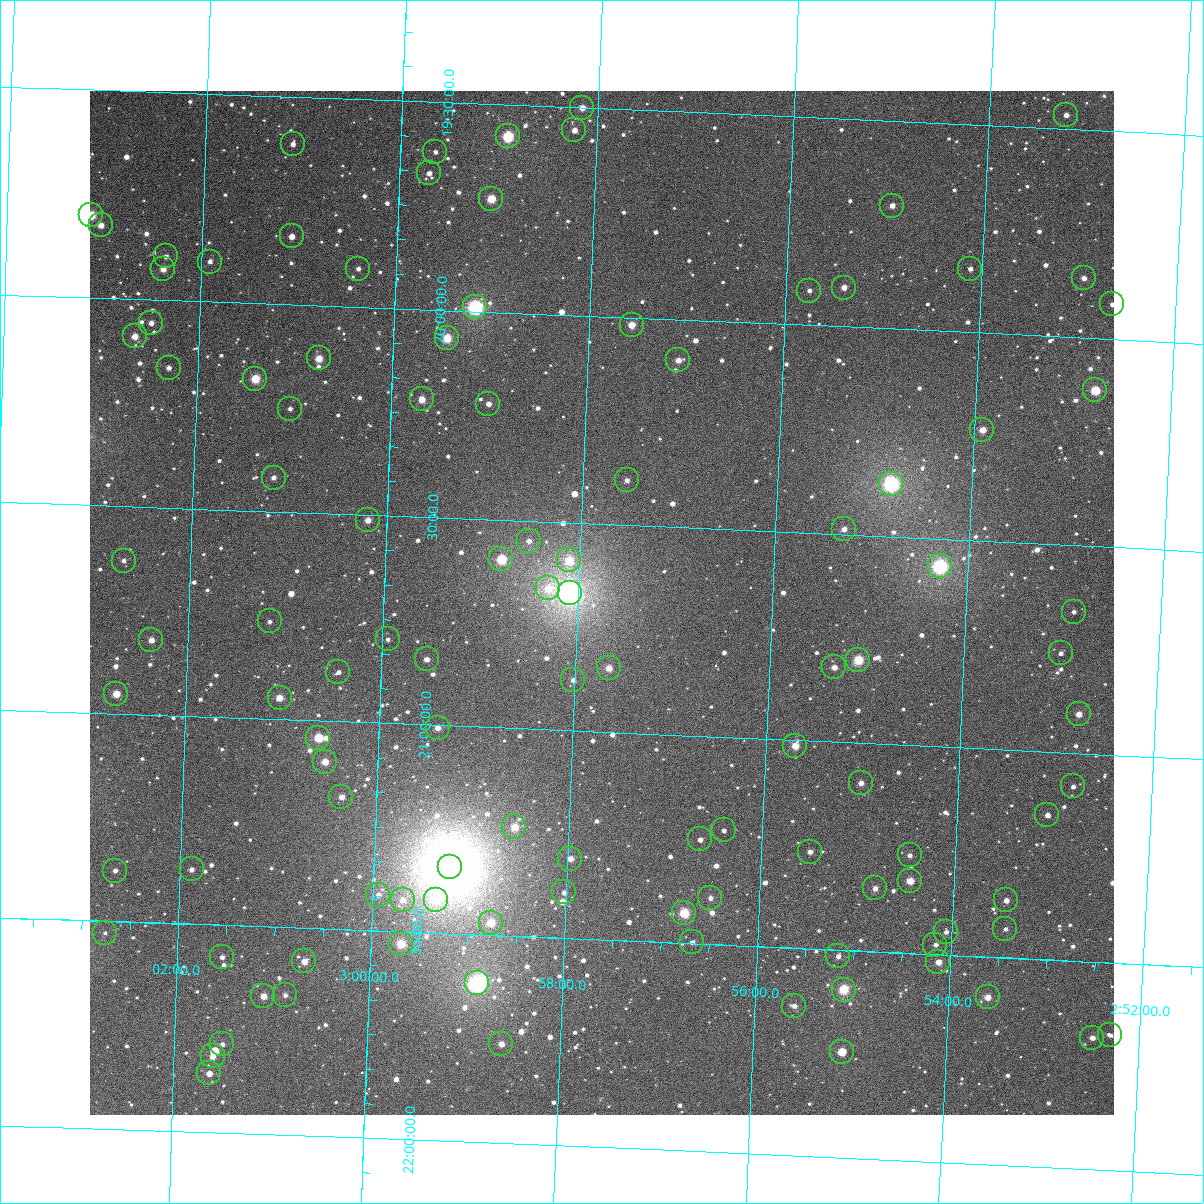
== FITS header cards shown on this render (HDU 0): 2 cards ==
NAXIS1  =                 1024
NAXIS2  =                 1024

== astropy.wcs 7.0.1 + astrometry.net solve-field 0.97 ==
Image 1024 x 1024 px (HDU 0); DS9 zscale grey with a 90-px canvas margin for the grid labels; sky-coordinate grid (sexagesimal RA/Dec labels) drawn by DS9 from the SOLVED WCS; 111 Tycho-2 reference stars matched to detected sources circled (green)
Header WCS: RA---TAN-SIP/DEC--TAN-SIP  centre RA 02:57:45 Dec +20:41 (44.44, +20.69 deg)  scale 8.67 arcsec/px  FOV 148.0' x 148.0'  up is +178 deg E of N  parity flipped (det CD > 0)
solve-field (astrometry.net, Tycho-2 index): VERIFIED the header's WCS against the Tycho-2 star catalogue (verified at 6 index scales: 12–111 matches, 0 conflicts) and refined it, rather than solving blind
Solved WCS: RA---TAN-SIP/DEC--TAN-SIP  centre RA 02:57:45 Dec +20:41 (44.44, +20.69 deg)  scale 8.67 arcsec/px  FOV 148.0' x 148.0'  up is +178 deg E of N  parity flipped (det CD > 0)
The solver's refit moves the header's centre by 0.6 arcsec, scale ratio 1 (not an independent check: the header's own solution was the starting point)
Tycho-2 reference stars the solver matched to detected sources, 111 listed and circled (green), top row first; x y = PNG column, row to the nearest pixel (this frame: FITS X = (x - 90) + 1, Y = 1024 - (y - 91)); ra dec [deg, ICRS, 3 dp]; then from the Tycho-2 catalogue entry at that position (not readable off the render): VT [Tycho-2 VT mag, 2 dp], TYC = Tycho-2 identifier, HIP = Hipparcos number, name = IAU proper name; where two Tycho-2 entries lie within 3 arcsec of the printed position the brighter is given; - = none
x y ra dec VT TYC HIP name
582 108 44.540 +19.500 10.63 1227-1330-1 - -
1066 115 43.304 +19.466 11.02 1227-457-1 - -
574 130 44.557 +19.555 11.72 1227-870-1 - -
508 136 44.727 +19.576 8.44 1227-642-1 13893 -
293 144 45.275 +19.614 11.42 1227-172-1 - -
435 152 44.911 +19.621 11.94 1227-744-1 - -
429 173 44.924 +19.672 11.20 1227-577-1 - -
491 199 44.763 +19.728 9.50 1227-116-1 - -
892 206 43.738 +19.704 10.85 1227-454-1 - -
91 215 45.785 +19.801 9.06 1228-1051-1 14201 -
101 225 45.759 +19.825 10.74 1228-1397-1 - -
292 236 45.270 +19.837 10.82 1227-28-1 - -
166 256 45.590 +19.895 11.82 1228-1035-1 - -
210 262 45.477 +19.904 11.46 1228-937-1 - -
163 269 45.596 +19.926 10.48 1228-1069-1 - -
358 269 45.097 +19.908 11.91 1227-51-1 - -
970 269 43.530 +19.847 11.44 1227-460-1 - -
1084 278 43.239 +19.857 11.15 1227-469-1 - -
844 288 43.852 +19.906 11.48 1227-297-1 - -
809 291 43.940 +19.917 11.48 1227-87-1 - -
1112 304 43.163 +19.916 11.71 1227-550-1 - -
475 307 44.793 +19.990 7.38 1227-27-1 13913 -
151 323 45.622 +20.057 11.54 1231-1487-1 - -
632 325 44.391 +20.018 10.03 1230-665-1 - -
135 336 45.663 +20.090 10.21 1231-1631-1 - -
447 338 44.863 +20.067 9.38 1230-853-1 - -
319 358 45.189 +20.127 9.96 1230-1010-1 - -
678 360 44.268 +20.098 10.73 1230-907-1 - -
169 368 45.574 +20.163 11.80 1231-1457-1 - -
255 379 45.350 +20.182 9.17 1231-1650-1 - -
1095 390 43.195 +20.125 9.00 1230-724-1 13418 -
422 399 44.922 +20.216 10.55 1230-772-1 - -
488 404 44.750 +20.221 11.34 1230-723-1 - -
290 409 45.259 +20.251 12.07 1230-694-1 - -
982 430 43.480 +20.233 10.20 1230-767-1 - -
274 478 45.294 +20.419 11.86 1230-997-1 - -
627 480 44.386 +20.392 11.85 1230-510-1 - -
891 484 43.708 +20.373 7.12 1230-816-1 13571 -
368 520 45.048 +20.513 10.65 1230-722-1 - -
844 529 43.824 +20.487 11.28 1230-643-1 - -
529 541 44.632 +20.547 11.63 1230-511-1 - -
501 559 44.701 +20.594 9.10 1230-970-1 - -
569 560 44.527 +20.591 9.54 1230-432-1 - -
124 561 45.673 +20.631 11.39 1231-1358-1 - -
940 566 43.573 +20.566 7.26 1230-1048-1 13532 -
548 588 44.577 +20.660 10.27 1230-713-1 - -
570 593 44.522 +20.669 5.84 1230-1425-1 13834 -
1074 612 43.223 +20.660 11.94 1230-606-1 - -
270 621 45.291 +20.765 11.96 1230-786-1 - -
388 639 44.986 +20.798 11.80 1230-655-1 - -
151 640 45.594 +20.820 10.44 1231-1415-1 - -
1061 653 43.252 +20.762 12.11 1230-868-1 - -
427 659 44.883 +20.842 11.19 1230-987-1 - -
858 660 43.771 +20.800 8.88 1230-600-1 - -
834 667 43.833 +20.820 11.00 1230-893-1 - -
609 668 44.413 +20.846 10.34 1230-783-1 - -
338 672 45.109 +20.881 11.95 1230-867-1 - -
573 680 44.503 +20.878 11.76 1230-552-1 - -
116 694 45.680 +20.952 9.74 1231-1531-1 - -
280 698 45.259 +20.948 10.22 1230-696-1 - -
1079 714 43.198 +20.906 10.54 1230-952-1 - -
438 728 44.848 +21.007 11.27 1230-576-1 - -
318 738 45.155 +21.040 9.24 1230-735-1 - -
795 746 43.925 +21.014 9.88 1230-854-1 - -
325 762 45.135 +21.098 10.31 1230-679-1 - -
861 783 43.750 +21.096 10.90 1230-1055-1 - -
1073 786 43.203 +21.080 13.19 1230-976-1 - -
341 797 45.090 +21.181 10.77 1230-742-1 - -
1047 815 43.266 +21.152 11.42 1230-609-1 - -
514 827 44.640 +21.238 9.82 1230-550-1 - -
724 830 44.100 +21.225 12.05 1230-458-1 - -
700 839 44.160 +21.249 11.54 1230-771-1 - -
810 852 43.874 +21.267 11.51 1230-416-1 - -
910 855 43.616 +21.265 12.51 1230-630-1 - -
570 859 44.492 +21.308 10.62 1230-616-1 - -
450 867 44.803 +21.340 5.17 1230-1424-1 13914 -
192 869 45.470 +21.369 11.32 1231-996-1 - -
115 871 45.668 +21.378 11.46 1231-1172-1 - -
910 881 43.612 +21.326 9.82 1230-999-1 - -
875 888 43.702 +21.348 11.35 1230-428-1 - -
564 892 44.505 +21.390 11.17 1230-400-1 - -
378 895 44.985 +21.413 11.92 1230-355-1 - -
710 898 44.126 +21.389 11.48 1230-1018-1 - -
403 900 44.921 +21.423 11.13 1230-308-1 - -
436 900 44.835 +21.421 10.95 1230-331-1 - -
1006 900 43.362 +21.362 11.45 1230-716-1 - -
684 913 44.192 +21.428 8.82 1230-302-1 13723 -
491 923 44.691 +21.471 9.50 1230-369-1 - -
1005 929 43.360 +21.431 12.41 1230-635-1 - -
946 932 43.513 +21.445 11.57 1230-650-1 - -
105 933 45.689 +21.528 11.96 1231-1012-1 - -
692 942 44.170 +21.497 11.64 1230-216-1 - -
401 944 44.922 +21.529 9.07 1230-167-1 - -
935 945 43.539 +21.477 12.12 1230-698-1 - -
838 956 43.789 +21.515 11.30 1230-451-1 - -
222 957 45.383 +21.577 11.33 1231-975-1 - -
304 961 45.170 +21.580 10.24 1230-111-1 - -
938 962 43.529 +21.518 10.78 1230-549-1 - -
477 983 44.721 +21.618 6.76 1230-912-1 13892 -
844 990 43.770 +21.595 8.74 1230-821-1 13589 -
285 995 45.217 +21.663 11.65 1230-271-1 - -
263 996 45.273 +21.667 10.44 1230-227-1 - -
988 997 43.397 +21.598 10.38 1230-922-1 - -
794 1006 43.897 +21.640 11.34 1230-1050-1 - -
1110 1035 43.076 +21.674 12.44 1230-1030-1 - -
1092 1038 43.122 +21.682 11.33 1230-437-1 - -
222 1044 45.375 +21.787 12.02 1231-800-1 - -
501 1044 44.652 +21.761 11.07 1230-199-1 - -
842 1052 43.769 +21.745 10.05 1230-1401-1 - -
213 1056 45.399 +21.817 10.71 1231-960-1 - -
209 1073 45.406 +21.858 10.89 1231-1217-1 - -